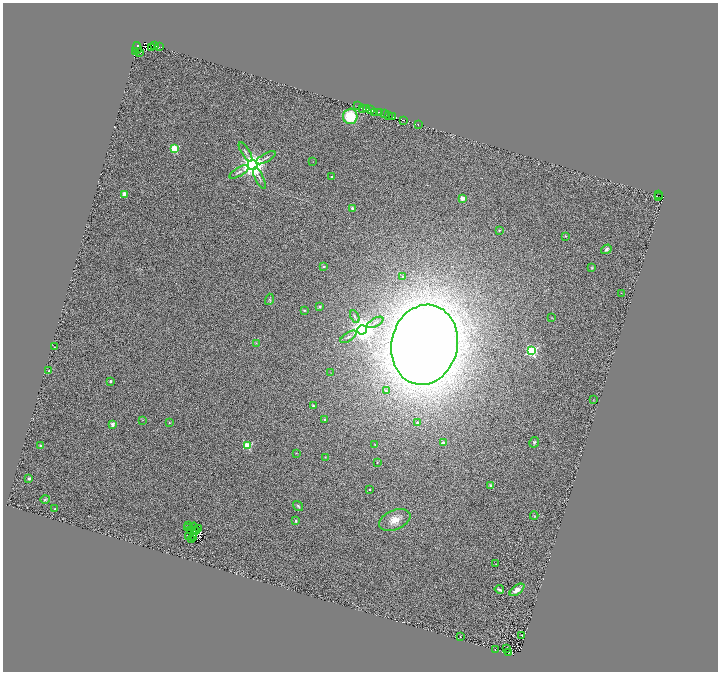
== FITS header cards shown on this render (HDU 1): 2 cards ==
NAXIS1  =                 1431
NAXIS2  =                 1339

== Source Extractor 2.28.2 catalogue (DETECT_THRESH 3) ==
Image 1431 x 1339 px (HDU 1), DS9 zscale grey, zoomed out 1/2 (1 PNG px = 2 x 2 image px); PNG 720 x 674 px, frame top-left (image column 2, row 1338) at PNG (3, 3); each listed source drawn as its Kron ellipse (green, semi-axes under 4 px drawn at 4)
Background 0.647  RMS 0.42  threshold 1.26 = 3 sigma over >= 5 px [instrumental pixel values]
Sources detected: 154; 59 cannot appear on this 1/2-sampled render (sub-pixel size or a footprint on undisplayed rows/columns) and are neither listed nor drawn; the other 95 listed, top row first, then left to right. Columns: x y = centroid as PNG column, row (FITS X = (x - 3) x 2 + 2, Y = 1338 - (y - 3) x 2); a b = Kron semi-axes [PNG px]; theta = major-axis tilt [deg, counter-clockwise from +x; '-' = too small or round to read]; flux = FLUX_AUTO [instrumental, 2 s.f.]
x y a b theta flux
155 45 4 2 - 1300
151 47 3 1 - 400
159 47 2 1 - 110
137 48 6 3 -74 2300
136 51 2 1 - 140
140 52 4 1 - 160
358 106 2 1 - 40
363 108 3 1 - 180
367 109 2 1 - 2000
370 110 2 1 - 54
374 112 2 1 - 150
379 112 3 2 - 1300
384 114 2 1 - 200
389 115 2 2 - 30
350 116 7 7 - 2500
392 116 3 1 - 1400
404 120 3 2 - 780
418 125 2 1 - 47
174 148 3 3 - 6000
245 152 11 3 -59 190
266 158 11 2 29 170
313 162 2 1 - 20
252 165 5 5 - 91000
239 172 11 4 31 280
332 177 2 2 - 100
259 178 11 3 -64 250
125 194 2 2 - 2000
659 195 2 1 - 220
659 197 4 2 - 420
462 198 2 2 - 1400
352 208 2 2 - 430
499 230 2 2 - 120
565 236 3 3 - 72
606 249 5 4 - 250
324 266 2 2 - 380
592 268 4 3 - 83
403 277 2 2 - 460
621 293 2 2 - 23
269 299 6 4 73 120
319 307 2 2 - 480
304 310 2 2 - 220
355 317 6 2 -64 94
552 318 2 2 - 31
375 322 9 2 29 120
362 330 5 4 - 84000
348 337 9 3 33 180
256 343 3 3 - 84
424 345 40 33 77 190000
54 347 2 1 - 110
531 351 3 3 - 15000
49 371 2 2 - 220
331 373 3 2 - 26
110 381 2 2 - 260
386 391 3 2 - 98
593 400 2 2 - 32
313 405 3 3 - 96
324 419 2 2 - 110
143 420 3 2 - 40
417 422 2 2 - 210
169 423 3 3 - 51
112 424 2 2 - 920
534 442 5 4 - 140
443 443 2 2 - 600
375 445 3 2 - 44
41 446 2 2 - 250
247 446 3 3 - 4300
296 453 3 2 - 59
325 457 3 2 - 44
377 462 3 3 - 50
29 479 2 2 - 600
491 485 2 2 - 540
370 489 2 2 - 110
45 500 5 3 - 120
298 506 5 3 - 150
55 509 2 2 - 200
534 516 4 3 - 69
395 520 16 9 23 1200
296 521 2 2 - 380
189 526 2 1 - 24
187 528 2 1 - 28
194 528 5 2 - 4.5
198 528 3 1 - 4.8
190 530 2 1 - 20
196 531 2 1 - 16
189 537 3 1 - 19
193 537 2 1 - 26
191 539 2 1 - 32
496 564 2 2 - 43
499 589 5 2 - 180
517 590 8 4 37 640
521 635 2 1 - 25
460 637 2 2 - 71
506 648 2 1 - 20
495 649 2 1 - 26
509 652 3 1 - 22
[59 sub-pixel or undisplayed-footprint detections neither listed nor drawn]